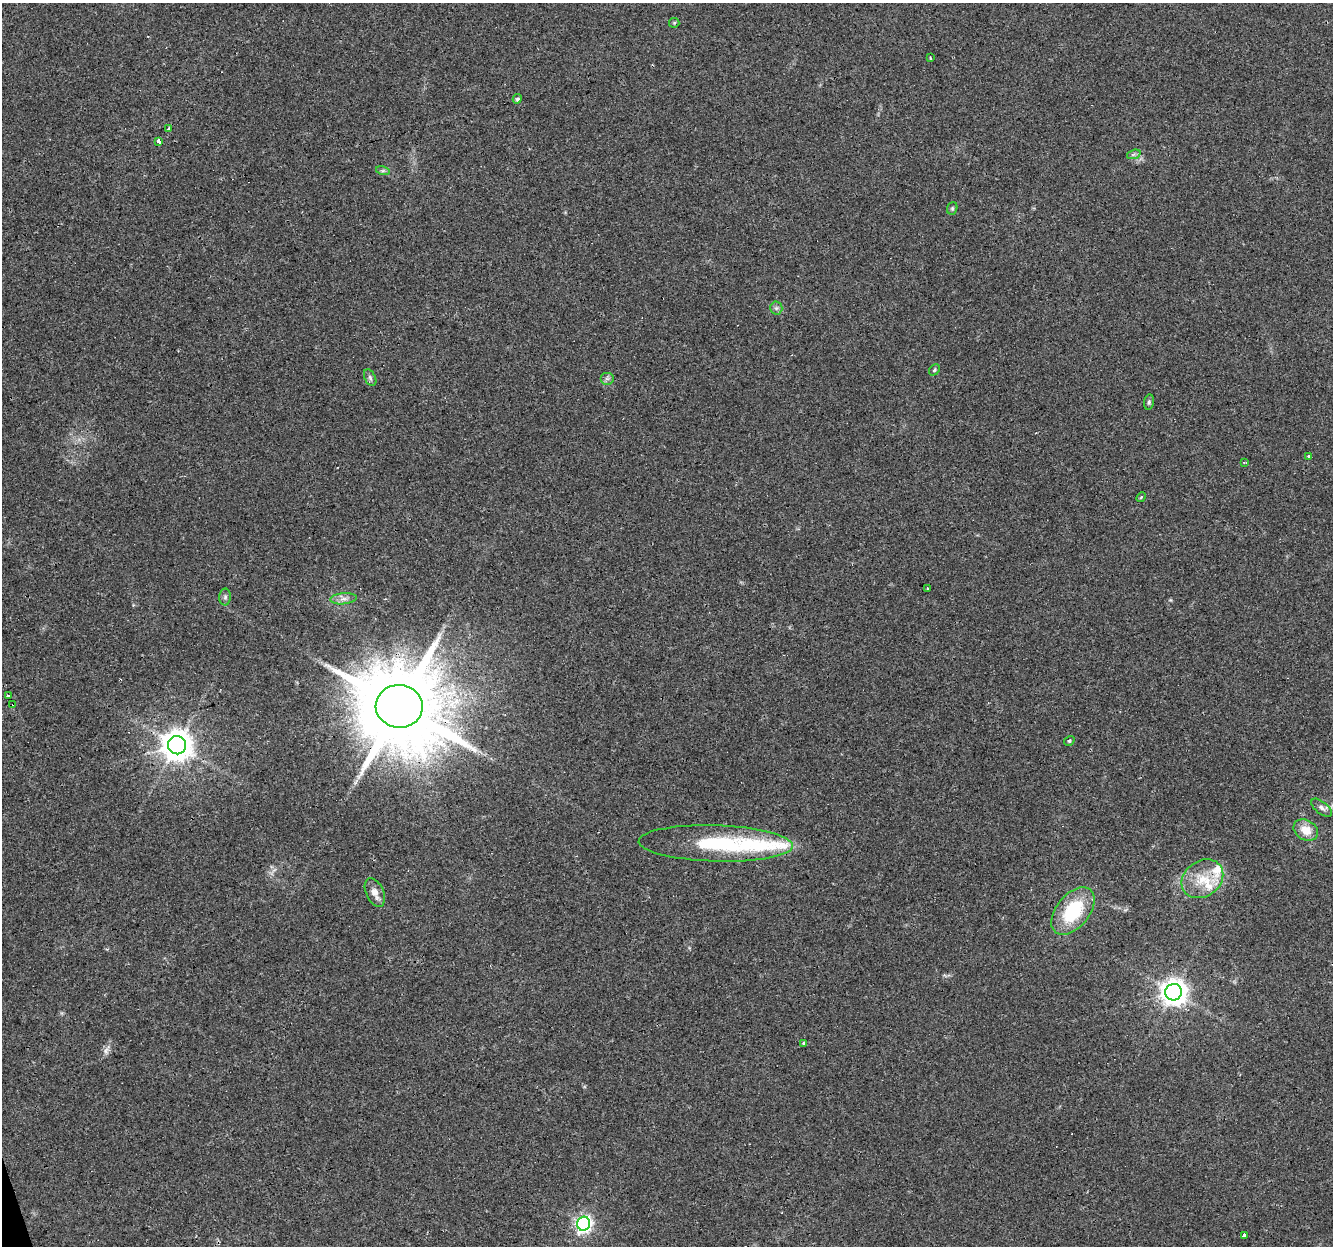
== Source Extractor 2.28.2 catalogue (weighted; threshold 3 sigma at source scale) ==
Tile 7 of 4 x 4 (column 3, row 2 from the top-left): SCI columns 2664-3994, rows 2547-3790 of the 5326 x 5145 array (HDU 1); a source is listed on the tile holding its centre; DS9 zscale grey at full resolution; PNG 1335 x 1248 px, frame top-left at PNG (2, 3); each listed source drawn as its Kron ellipse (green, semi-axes under 4 px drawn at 4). Shown black and unused: <1% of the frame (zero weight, under 3 of 4 exposures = <1% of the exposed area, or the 3 px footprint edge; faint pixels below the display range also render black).
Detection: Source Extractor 2.28.2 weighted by HDU 2 'WHT'; one run over the whole footprint, this tile lists its part. Background 0.0777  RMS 0.0052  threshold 0.0233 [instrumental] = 3 sigma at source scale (4.5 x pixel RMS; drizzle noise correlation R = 1.50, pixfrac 1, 0.0396/0.0396 arcsec/px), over >= 5 px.
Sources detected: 43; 1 inside a brighter object's white glare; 5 cosmic-ray / hot-pixel residue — neither listed nor drawn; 3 inside a brighter listed object's ellipse — not listed separately; the other 34 listed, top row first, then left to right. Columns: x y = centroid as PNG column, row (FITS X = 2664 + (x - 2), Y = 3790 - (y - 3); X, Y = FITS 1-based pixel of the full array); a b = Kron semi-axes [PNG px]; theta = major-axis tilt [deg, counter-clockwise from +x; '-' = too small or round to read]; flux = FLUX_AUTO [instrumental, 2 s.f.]
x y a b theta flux
674 23 5 5 - 0.67
930 58 3 3 - 1.3
517 99 5 4 - 1
168 129 3 3 - 0.85
159 142 4 3 - 24
1134 154 7 4 19 1.2
383 171 7 4 -18 0.98
952 208 6 5 - 0.81
776 308 6 6 - 1.2
934 370 6 4 48 0.79
370 378 9 5 -64 1.4
607 378 7 6 - 1.4
1149 402 8 5 81 1
1309 456 3 3 - 1.2
1244 463 3 3 - 0.94
1141 497 5 4 - 0.53
927 588 3 2 - 0.99
225 597 8 6 89 1.4
343 599 13 5 5 2.6
9 696 3 3 - 2.8
13 704 3 3 - 6.8
399 706 23 21 -7 8200
1069 741 5 4 - 0.83
177 745 9 9 - 900
1322 808 12 6 -39 2
1306 830 13 10 -33 7.2
716 843 77 18 -2 47
1202 879 22 18 36 14
375 893 15 8 -66 4.3
1073 911 27 16 51 31
1174 992 8 8 - 560
804 1043 3 3 - 1.8
584 1224 7 6 - 160
1245 1236 3 3 - 260
Overlapping masked pixels (flux is a lower limit): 2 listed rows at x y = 13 704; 399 706
Unlisted compact peaks at least as high as the median listed source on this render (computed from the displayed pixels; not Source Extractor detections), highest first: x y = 105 1051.